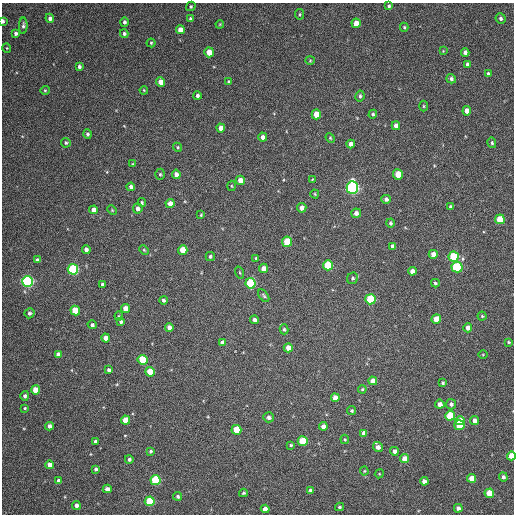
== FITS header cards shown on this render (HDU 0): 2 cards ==
NAXIS1  =                  512 / Axis length
NAXIS2  =                  512 / Axis length

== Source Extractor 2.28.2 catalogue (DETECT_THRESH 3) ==
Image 512 x 512 px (HDU 0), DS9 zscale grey, 1 PNG px = 1 image px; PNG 516 x 516 px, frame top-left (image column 1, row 512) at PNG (2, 3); each listed source drawn as its Kron ellipse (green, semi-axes under 4 px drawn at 4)
Background 74.8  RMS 8.7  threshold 26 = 3 sigma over >= 5 px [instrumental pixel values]
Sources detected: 160; all 160 listed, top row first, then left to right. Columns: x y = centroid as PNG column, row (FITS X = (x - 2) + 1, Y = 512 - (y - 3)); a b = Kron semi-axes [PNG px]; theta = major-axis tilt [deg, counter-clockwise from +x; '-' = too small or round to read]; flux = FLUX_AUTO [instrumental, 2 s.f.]
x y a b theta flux
191 6 5 4 - 820
389 6 4 4 - 990
300 14 5 3 - 570
50 18 5 4 - 1800
501 18 5 5 - 1400
190 19 4 3 - 1200
3 21 4 3 - 1500
124 22 4 4 - 1300
356 23 5 4 - 5600
220 24 4 3 - 500
23 26 8 4 87 1200
404 27 4 4 - 770
180 30 4 4 - 4500
16 33 4 3 - 1400
124 34 4 4 - 1400
151 43 4 4 - 740
7 48 5 4 - 610
443 51 4 4 - 490
209 52 5 5 - 8100
465 53 4 4 - 2100
310 60 4 4 - 630
468 64 4 4 - 1800
79 67 4 3 - 1300
488 74 4 4 - 1400
451 79 5 4 - 1400
161 82 5 4 - 5600
229 82 4 4 - 1000
45 90 4 4 - 690
144 90 4 3 - 520
197 96 4 4 - 1600
360 96 6 4 80 1200
424 106 5 3 - 630
467 111 4 4 - 4100
316 114 5 4 - 6900
373 114 4 4 - 1000
396 126 4 4 - 2900
221 128 4 4 - 4500
88 134 4 4 - 1200
263 137 4 4 - 2200
330 138 5 4 - 730
66 143 5 4 - 930
492 143 5 4 - 1100
351 144 4 4 - 2700
178 147 5 4 - 700
133 164 3 3 - 580
160 174 5 4 - 810
176 174 5 4 - 2700
398 174 5 5 - 12000
240 180 4 4 - 4100
312 180 4 2 - 440
231 186 5 3 - 590
131 187 4 4 - 2200
352 188 6 5 - 140000
315 194 4 4 - 590
386 199 4 4 - 1800
142 203 4 3 - 810
170 203 4 4 - 4400
451 207 4 4 - 1600
138 208 5 4 - 2100
302 208 5 4 - 3200
94 210 4 4 - 3700
112 210 5 3 - 510
356 213 5 4 - 2500
201 215 3 3 - 650
500 219 5 5 - 15000
390 223 4 4 - 1000
287 242 5 5 - 16000
392 246 4 3 - 1500
86 250 4 4 - 2100
144 250 5 3 - 590
183 250 5 4 - 9400
433 254 4 4 - 3800
210 256 4 4 - 910
454 257 5 5 - 29000
256 258 3 3 - 690
37 260 4 4 - 1300
328 265 5 5 - 24000
457 267 5 5 - 39000
263 268 5 4 - 2700
73 269 5 5 - 65000
412 271 4 4 - 3500
240 273 6 3 -71 560
353 278 6 5 - 1100
28 281 5 5 - 110000
251 283 5 5 - 47000
435 283 4 3 - 970
103 284 4 4 - 2100
264 296 7 4 -53 910
370 299 5 5 - 36000
163 300 4 4 - 1200
125 309 4 4 - 5500
75 311 5 4 - 18000
29 313 5 5 - 1400
119 316 4 4 - 630
482 316 4 4 - 710
436 319 5 4 - 9500
254 320 4 4 - 2600
121 322 4 4 - 1100
92 325 5 4 - 1400
169 327 4 4 - 3000
468 328 4 4 - 3300
284 329 5 4 - 860
106 338 4 4 - 4500
222 342 4 4 - 2000
509 342 3 3 - 610
288 348 4 4 - 4800
58 354 4 4 - 2200
483 355 4 3 - 440
143 360 5 5 - 19000
109 370 4 4 - 1600
150 372 5 4 - 14000
373 381 4 4 - 4500
443 383 3 3 - 1000
362 389 4 3 - 680
35 390 4 4 - 8700
25 396 5 4 - 1400
335 398 4 4 - 4300
440 404 5 4 - 3100
451 404 5 5 - 1900
25 408 3 3 - 690
352 411 5 4 - 880
450 416 5 5 - 26000
269 417 5 5 - 1900
126 420 4 4 - 9200
474 420 4 4 - 3000
460 421 4 4 - 8400
460 425 5 5 - 21000
49 426 4 4 - 2800
323 426 4 4 - 3400
236 430 5 5 - 14000
364 433 4 4 - 3500
345 439 5 4 - 720
95 441 3 3 - 1000
303 441 5 5 - 20000
291 445 4 3 - 750
378 447 5 5 - 3100
151 451 3 3 - 920
394 451 4 4 - 2500
511 456 4 4 - 10000
404 458 4 4 - 5300
129 459 4 4 - 1100
50 465 4 4 - 5400
96 469 4 4 - 1100
364 471 4 4 - 570
379 474 4 3 - 490
503 477 4 4 - 1700
471 478 4 4 - 9100
155 480 5 5 - 39000
58 481 4 3 - 2000
424 481 4 4 - 3600
107 489 4 4 - 3000
311 490 4 3 - 1800
243 493 4 3 - 820
489 493 4 4 - 13000
178 496 4 4 - 1100
150 501 5 5 - 29000
76 505 4 4 - 2300
339 507 4 3 - 780
458 508 4 4 - 2700
265 509 4 4 - 3800
At the frame edge (FLAGS 8, measured only in part): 2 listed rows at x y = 3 21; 511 456